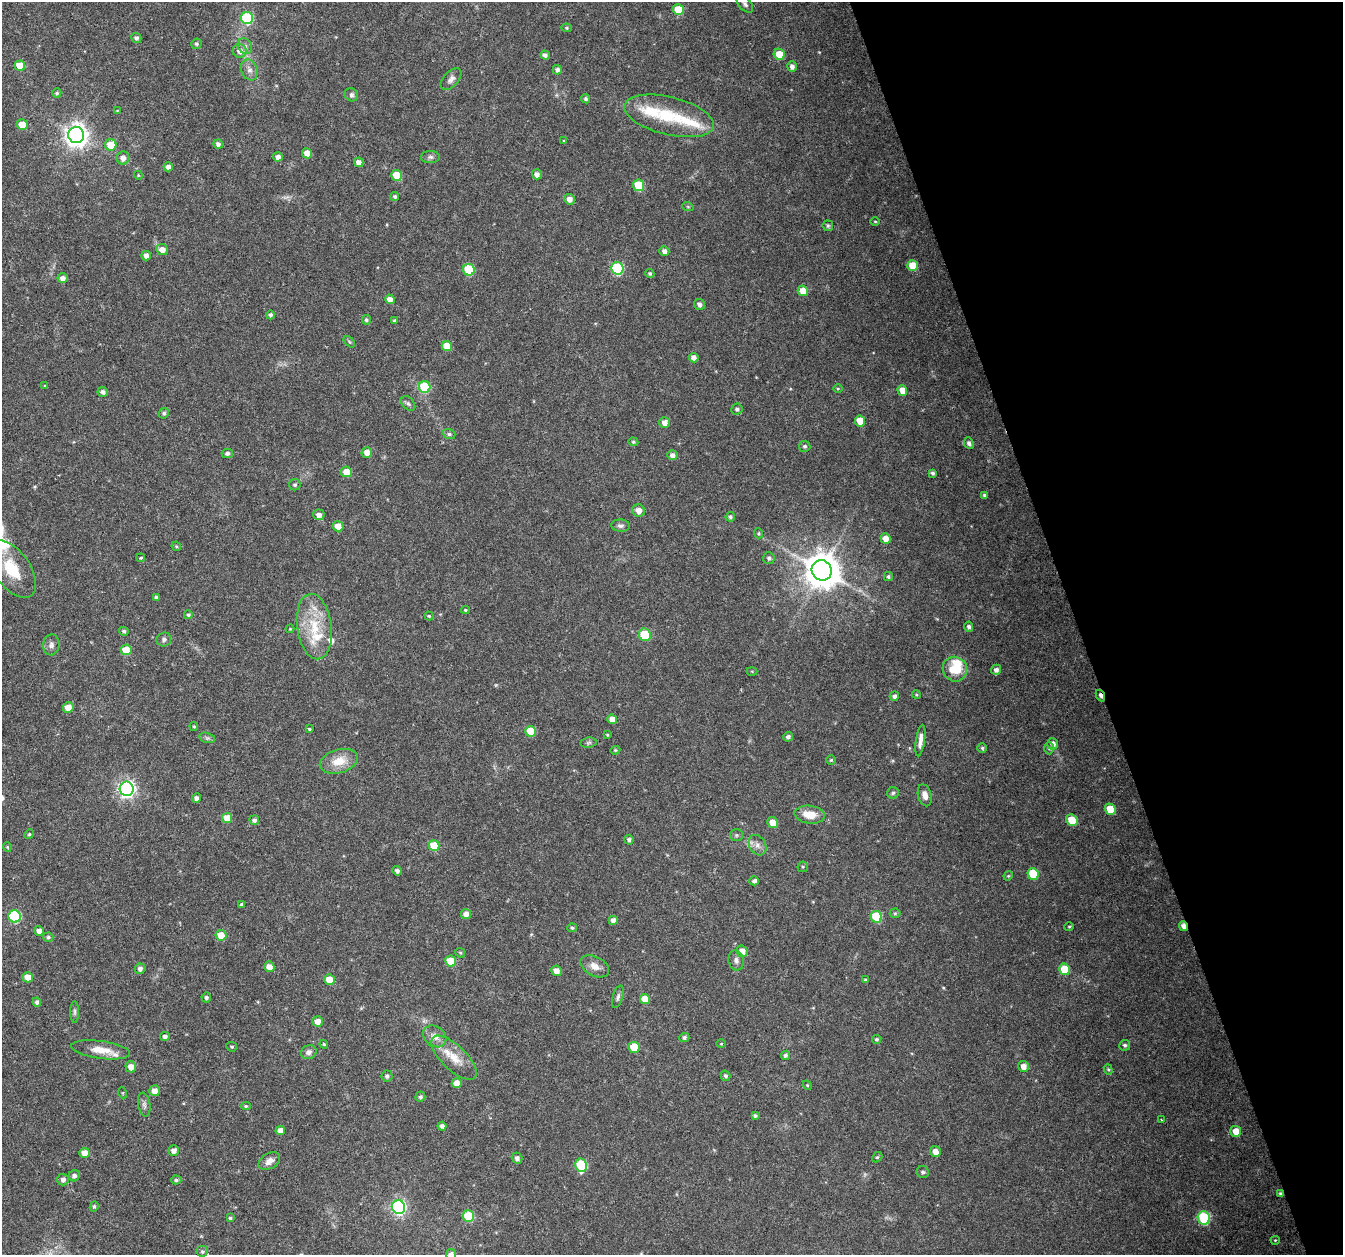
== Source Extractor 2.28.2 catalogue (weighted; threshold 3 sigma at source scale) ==
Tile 12 of 4 x 4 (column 4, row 3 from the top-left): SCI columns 4024-5364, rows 1317-2569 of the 5368 x 5192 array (HDU 1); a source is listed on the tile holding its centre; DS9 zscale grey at full resolution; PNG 1345 x 1257 px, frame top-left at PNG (2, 2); each listed source drawn as its Kron ellipse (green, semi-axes under 4 px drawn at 4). Shown black and unused: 20% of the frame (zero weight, under 3 of 6 exposures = <1% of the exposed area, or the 3 px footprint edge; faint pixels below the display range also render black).
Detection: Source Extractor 2.28.2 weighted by HDU 2 'WHT'; one run over the whole footprint, this tile lists its part. Background 0.0242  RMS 0.0028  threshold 0.0114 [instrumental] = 3 sigma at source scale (4.09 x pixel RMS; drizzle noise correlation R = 1.36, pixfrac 0.8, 0.0396/0.0396 arcsec/px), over >= 5 px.
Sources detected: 233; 7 inside a brighter listed object's ellipse — not listed separately; the other 226 listed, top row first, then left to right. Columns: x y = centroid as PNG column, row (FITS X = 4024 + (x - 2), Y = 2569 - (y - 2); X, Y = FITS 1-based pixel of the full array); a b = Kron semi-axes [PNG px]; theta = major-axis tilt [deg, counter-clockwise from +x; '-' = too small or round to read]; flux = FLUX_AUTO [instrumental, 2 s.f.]
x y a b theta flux
745 4 10 6 -45 0.8
678 10 5 5 - 6.1
247 18 6 6 - 22
567 28 5 4 - 0.34
136 38 5 4 - 0.66
196 44 5 5 - 0.46
245 46 8 6 -58 1
240 51 7 6 - 1.7
779 54 5 5 - 4.3
545 55 4 4 - 0.83
20 66 5 5 - 4.4
792 67 5 5 - 1.2
249 70 10 8 -67 1.4
557 70 4 4 - 0.8
451 79 13 7 48 1.2
57 93 4 4 - 0.42
351 95 7 6 - 0.65
586 99 5 4 - 0.53
117 111 4 2 - 0.18
669 116 46 19 -14 12
22 125 5 5 - 5.2
76 135 8 8 - 210
564 141 4 4 - 0.25
218 144 5 5 - 0.85
111 145 6 5 - 5.2
307 153 5 5 - 2.9
278 157 5 4 - 1.3
430 157 9 6 0 0.76
123 158 6 6 - 1.4
359 162 5 4 - 1.5
168 167 4 4 - 1.3
537 174 5 5 - 1.2
138 175 4 3 - 0.24
397 175 6 5 - 7.4
639 185 6 5 - 9
395 196 4 4 - 0.49
569 199 5 5 - 1.5
688 207 6 3 -19 0.28
875 221 5 3 - 0.24
828 226 5 5 - 0.45
162 250 6 5 - 2
664 251 5 4 - 1.1
146 256 4 4 - 1.4
913 266 5 5 - 5.3
617 268 6 6 - 22
469 270 6 5 - 12
650 273 4 4 - 0.41
62 278 5 5 - 1.4
803 291 5 5 - 3.3
390 299 5 4 - 1.6
700 304 6 5 - 0.92
270 315 4 4 - 0.58
366 320 5 4 - 0.5
394 320 4 3 - 0.32
349 342 7 4 -45 0.38
447 346 5 5 - 4.9
694 358 5 4 - 1.4
45 386 4 3 - 0.26
425 387 6 5 - 14
838 388 5 3 - 0.23
902 390 5 5 - 2.4
103 392 5 5 - 0.89
408 404 8 6 -48 0.65
737 409 6 5 - 0.65
164 413 5 5 - 0.54
860 421 5 5 - 4.5
664 423 5 5 - 1.6
449 434 6 5 - 0.62
633 442 5 4 - 0.35
969 443 6 4 -66 0.75
805 446 6 5 - 0.55
367 452 5 5 - 2.1
227 453 5 4 - 0.65
672 455 5 5 - 1.1
346 472 5 5 - 3.8
933 473 4 4 - 0.48
295 485 5 5 - 0.52
985 495 4 4 - 0.51
639 511 6 6 - 2.1
319 515 6 5 - 1.2
730 517 5 4 - 0.52
338 526 5 5 - 2.7
620 526 9 6 -5 0.8
759 533 5 4 - 0.34
886 539 5 5 - 2.2
176 546 5 4 - 0.32
141 558 4 2 - 0.26
769 558 6 6 - 0.68
12 569 33 17 -54 8.8
822 570 10 10 - 620
888 577 4 4 - 0.48
157 597 4 3 - 0.55
465 610 4 3 - 0.31
188 615 4 4 - 0.51
429 616 4 4 - 0.34
314 626 33 17 -82 9.9
969 627 5 4 - 0.64
290 629 4 4 - 0.26
124 631 5 4 - 0.48
645 635 6 6 - 8.4
164 639 7 7 - 0.74
51 645 10 8 82 1
126 650 5 5 - 6.5
955 669 12 12 - 7.1
996 670 5 5 - 0.99
752 671 5 3 - 0.23
916 694 4 3 - 0.26
894 696 5 4 - 0.79
1100 696 6 3 -64 1.1
68 708 5 5 - 2.9
612 719 5 4 - 2.2
194 726 4 3 - 0.28
309 729 4 3 - 0.32
531 731 5 5 - 6.9
607 735 4 3 - 0.25
788 737 5 4 - 0.74
207 738 8 5 -14 0.55
920 741 16 4 82 1.7
588 743 8 5 7 0.47
1053 744 5 5 - 1.3
982 748 5 4 - 0.43
1049 748 6 5 - 0.45
615 750 5 4 - 0.3
831 760 5 5 - 0.37
339 761 20 11 16 4.8
127 789 7 7 - 92
893 793 6 5 - 0.47
925 795 11 6 -74 1.5
196 798 4 4 - 0.97
1110 809 6 5 - 6.1
810 815 15 9 -6 4.4
227 818 5 5 - 4.4
254 820 5 4 - 0.82
1072 820 6 5 - 5.7
772 823 5 5 - 2.8
29 834 5 4 - 0.32
736 835 6 5 - 0.49
629 840 5 4 - 0.61
757 845 11 8 -59 1.4
434 846 5 5 - 6.3
7 847 4 4 - 0.26
803 867 5 5 - 0.33
397 871 5 4 - 0.68
1033 874 6 5 - 9
1008 876 5 4 - 0.26
754 881 5 4 - 0.75
241 904 4 3 - 0.91
895 913 5 5 - 0.35
466 914 5 5 - 1.6
15 916 6 6 - 23
876 917 6 5 - 11
613 920 5 4 - 1.3
1184 926 5 4 - 1.3
1069 927 4 4 - 0.29
572 928 5 4 - 0.4
39 931 5 5 - 1.6
221 935 5 5 - 4.2
48 937 5 4 - 0.53
742 951 6 5 - 1.9
460 953 5 4 - 0.34
736 960 10 7 -77 1
451 961 5 5 - 5.6
595 966 15 9 -29 2.1
269 967 5 5 - 2
140 969 5 5 - 0.9
1064 969 6 5 - 6
556 971 5 5 - 2
28 977 5 5 - 3.2
329 979 5 5 - 3.6
865 980 4 4 - 0.37
206 997 5 5 - 0.55
618 997 12 5 74 0.74
645 999 5 5 - 4
37 1002 4 4 - 0.85
75 1012 11 4 -90 0.58
318 1021 5 5 - 2.1
165 1036 5 4 - 0.86
435 1036 12 10 -36 2.1
684 1037 5 4 - 0.64
877 1039 5 4 - 0.41
324 1044 4 4 - 0.3
721 1044 4 3 - 0.22
1125 1045 5 5 - 0.52
232 1047 5 4 - 0.35
634 1047 5 5 - 6.7
101 1050 30 9 -8 4.3
309 1052 8 7 - 0.98
785 1055 5 4 - 0.57
454 1058 29 12 -44 5.2
1023 1066 5 5 - 1.5
131 1067 5 5 - 2.2
1108 1070 5 4 - 0.35
387 1076 5 5 - 0.63
725 1076 5 4 - 0.54
457 1083 5 5 - 2.4
807 1085 5 4 - 0.26
154 1091 5 5 - 2
123 1093 5 3 - 0.22
420 1097 5 5 - 0.55
144 1105 12 6 -80 0.86
246 1106 5 4 - 0.34
755 1116 4 4 - 0.43
1161 1120 3 2 - 0.21
442 1126 4 4 - 0.95
280 1131 4 4 - 1.7
1236 1131 5 5 - 3.1
174 1151 5 5 - 1.4
935 1151 5 5 - 1.7
84 1153 5 5 - 2.2
877 1157 5 4 - 0.37
517 1158 5 5 - 1
269 1161 12 7 32 1.7
581 1165 7 6 - 17
923 1172 6 6 - 0.59
74 1176 6 5 - 0.96
63 1180 6 5 - 1.1
176 1180 5 4 - 0.47
1281 1193 4 3 - 0.43
94 1206 5 4 - 0.44
398 1207 7 6 - 56
468 1216 6 5 - 11
230 1218 4 3 - 0.43
1204 1218 7 6 - 20
1275 1240 4 4 - 0.25
202 1252 6 6 - 0.51
451 1254 5 5 - 0.89
Overlapping masked pixels (flux is a lower limit): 3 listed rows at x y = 1100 696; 1184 926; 1281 1193
Isophote crosses this tile's border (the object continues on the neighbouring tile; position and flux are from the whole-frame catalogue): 1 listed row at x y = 451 1254